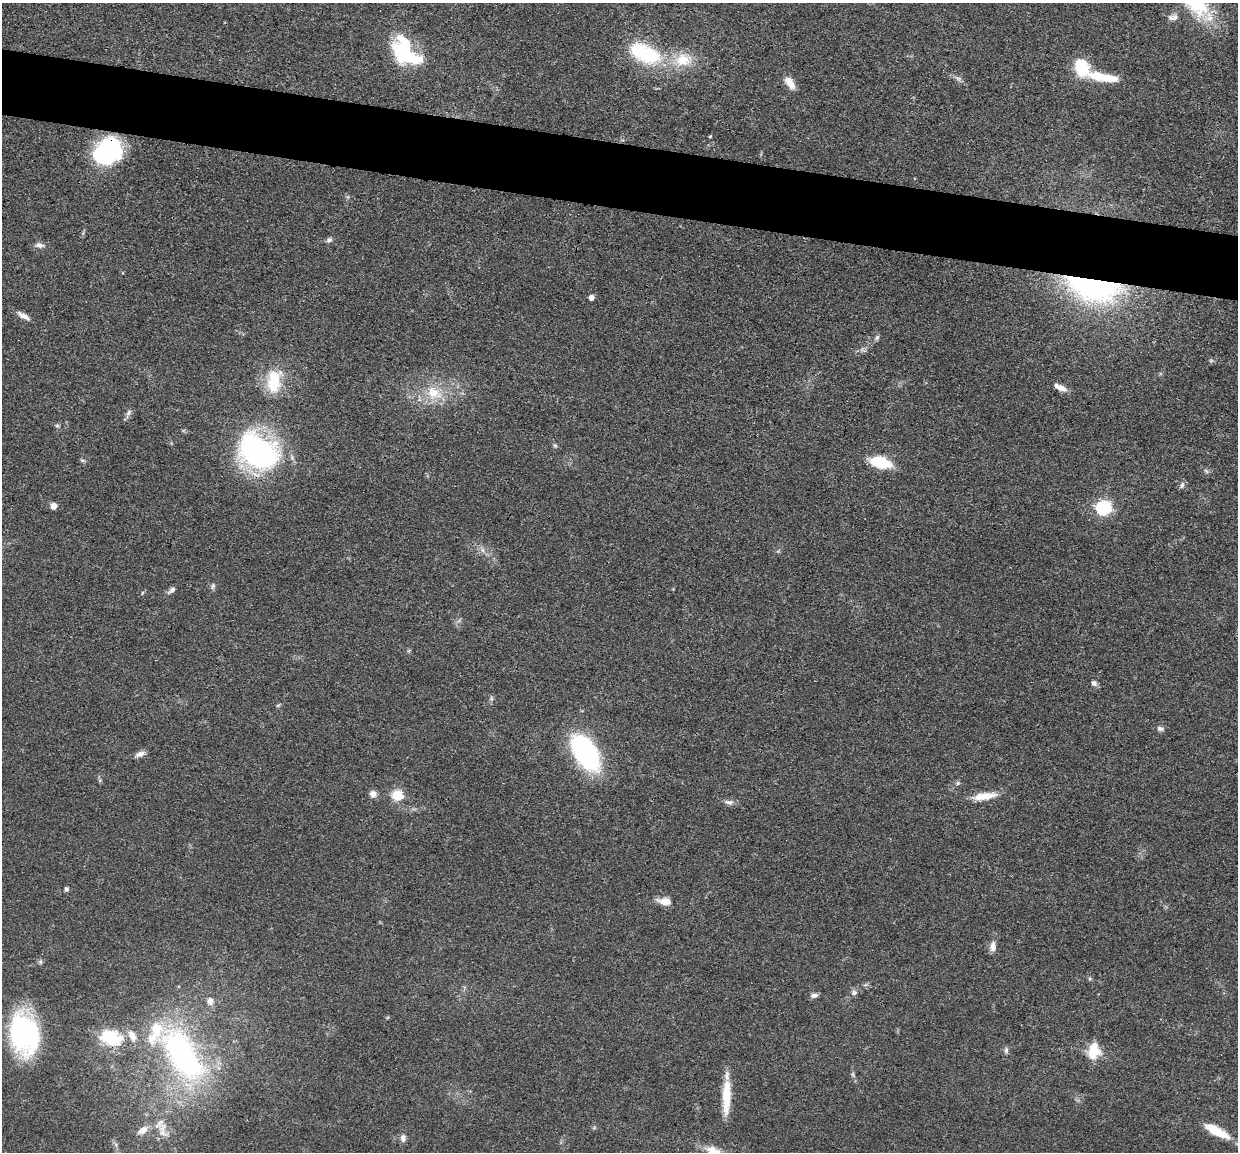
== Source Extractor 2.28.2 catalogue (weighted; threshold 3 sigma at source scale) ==
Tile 11 of 4 x 4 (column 3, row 3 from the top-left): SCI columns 2475-3710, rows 1398-2547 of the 4950 x 4974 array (HDU 1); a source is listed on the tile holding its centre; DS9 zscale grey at full resolution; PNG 1240 x 1154 px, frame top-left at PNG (2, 3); no overlay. Shown black and unused: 6% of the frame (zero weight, under 3 of 4 exposures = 1% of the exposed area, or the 3 px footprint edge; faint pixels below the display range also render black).
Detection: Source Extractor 2.28.2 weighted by HDU 2 'WHT'; one run over the whole footprint, this tile lists its part. Background 0.0475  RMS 0.005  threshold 0.0223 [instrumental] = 3 sigma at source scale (4.5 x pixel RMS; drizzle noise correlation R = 1.50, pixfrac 1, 0.05/0.05 arcsec/px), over >= 5 px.
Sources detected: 71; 1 too faint to see at this stretch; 1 inside a brighter object's white glare — not listed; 3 inside a brighter listed object's ellipse — not listed separately; the other 66 listed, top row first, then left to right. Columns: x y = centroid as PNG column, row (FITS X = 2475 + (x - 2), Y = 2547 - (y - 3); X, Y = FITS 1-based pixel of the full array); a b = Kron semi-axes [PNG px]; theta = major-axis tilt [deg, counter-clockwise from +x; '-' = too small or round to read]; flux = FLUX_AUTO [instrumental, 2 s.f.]
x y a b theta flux
1175 17 10 9 - 2.2
405 51 39 23 -50 39
645 53 38 19 -25 43
683 60 26 18 9 16
1082 67 19 15 -75 19
1103 77 39 9 -10 17
958 78 10 5 -32 1.7
790 83 18 9 -53 5.1
710 136 4 3 - 0.52
104 155 26 22 -67 40
329 240 8 6 39 1.4
40 245 12 7 -4 2.4
1093 287 63 28 -12 110
591 297 5 4 - 2.9
23 316 17 6 -29 3.4
877 337 7 5 71 1.2
274 381 31 17 83 19
1060 387 16 6 -25 3.6
434 393 25 18 -26 15
129 413 9 6 52 1.6
57 426 5 5 - 0.83
555 445 6 5 - 0.82
258 451 39 27 -33 120
82 460 7 4 -36 0.8
880 462 15 8 -16 28
1206 471 8 4 -38 0.94
1182 485 10 5 71 1.3
53 506 6 6 - 3.9
1103 508 7 6 - 100
483 550 7 5 -89 1.3
213 586 7 5 86 1.2
172 590 12 6 39 2
142 593 6 3 71 0.54
1094 683 8 6 -39 1.7
491 698 8 5 72 1.1
1160 729 10 6 -18 1.5
585 752 36 18 -57 91
140 754 14 7 19 2.5
100 780 6 4 47 0.69
958 783 6 5 - 0.88
373 794 9 8 - 2.8
397 795 6 5 - 36
984 796 29 8 9 9.2
729 802 13 6 -11 2.2
66 889 5 5 - 1.1
665 901 15 8 -9 6.2
993 946 14 8 86 3.4
40 962 7 5 -70 0.97
1090 979 6 4 -19 0.68
865 985 8 3 19 0.83
854 992 9 8 - 1.8
814 995 10 6 8 1.8
210 1001 9 7 83 3
24 1033 29 21 -79 120
112 1038 30 19 -18 20
1006 1050 9 5 90 1.3
1094 1051 20 15 82 11
182 1054 79 37 -57 110
853 1075 9 5 -64 1.1
726 1097 43 9 88 14
163 1127 15 11 40 5.6
143 1130 14 8 33 4.5
1216 1131 30 8 -28 14
403 1138 10 7 -87 2.4
116 1145 7 4 -72 1.1
713 1150 22 11 -17 7
Overlapping masked pixels (flux is a lower limit): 2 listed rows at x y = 104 155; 1093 287
Isophote crosses this tile's border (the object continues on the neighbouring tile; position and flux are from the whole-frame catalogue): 3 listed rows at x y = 726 1097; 1216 1131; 713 1150